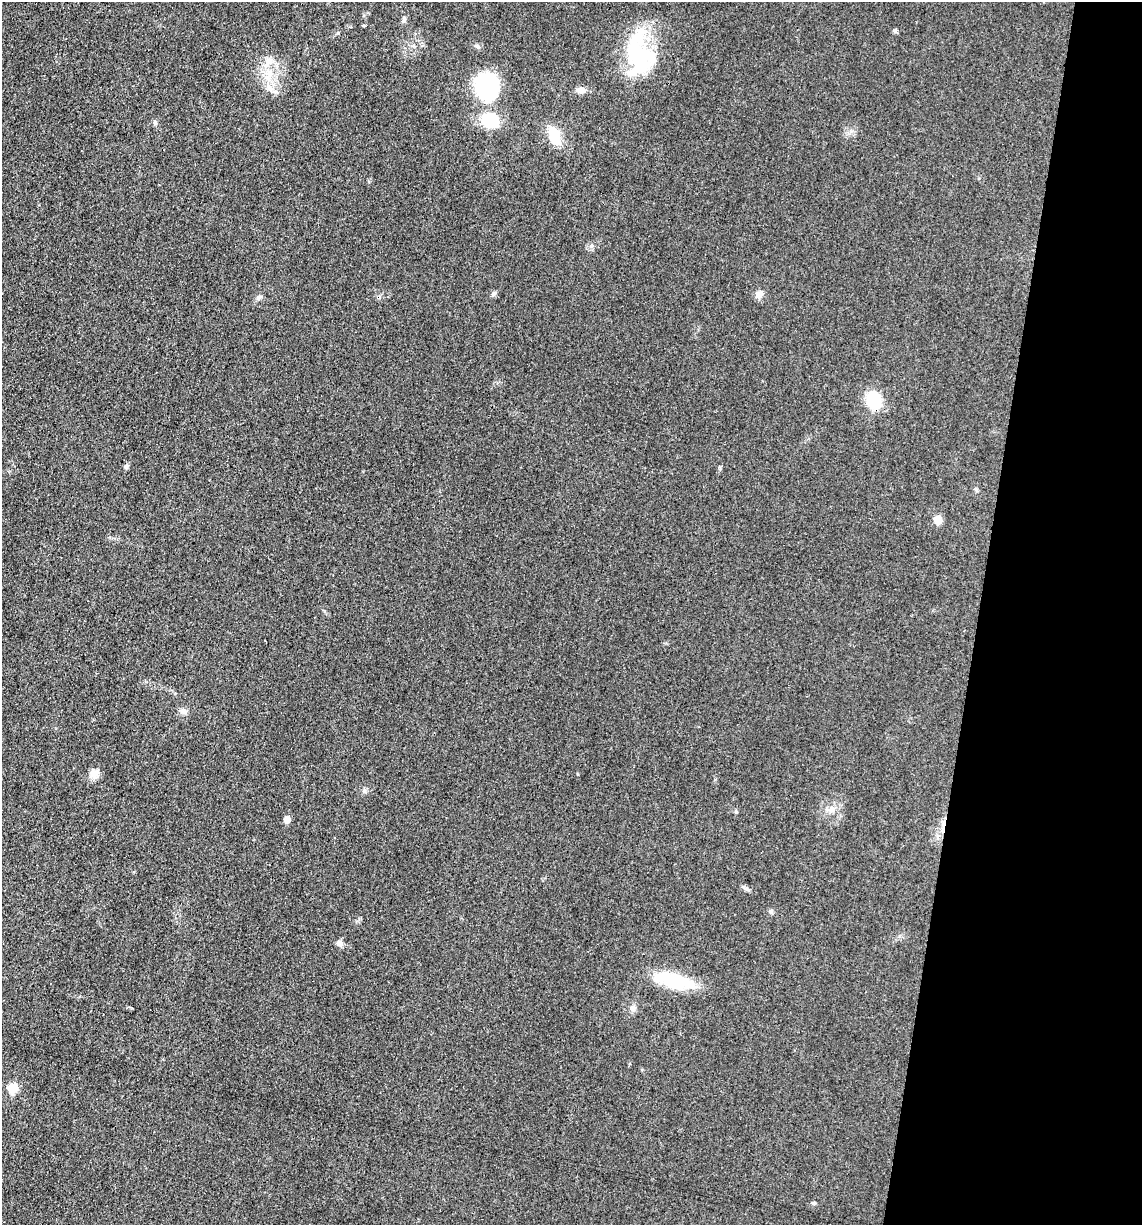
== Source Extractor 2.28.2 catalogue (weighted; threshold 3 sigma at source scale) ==
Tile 8 of 4 x 4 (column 4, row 2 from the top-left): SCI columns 3666-4805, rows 2454-3676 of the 4933 x 4909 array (HDU 1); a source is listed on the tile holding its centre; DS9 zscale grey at full resolution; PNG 1144 x 1227 px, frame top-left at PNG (2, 2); no overlay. Shown black and unused: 14% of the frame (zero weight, under 3 of 4 exposures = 1% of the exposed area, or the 3 px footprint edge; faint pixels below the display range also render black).
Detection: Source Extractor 2.28.2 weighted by HDU 2 'WHT'; one run over the whole footprint, this tile lists its part. Background 0.0386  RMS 0.0057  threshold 0.0259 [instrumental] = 3 sigma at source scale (4.5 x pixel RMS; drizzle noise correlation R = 1.50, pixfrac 1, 0.05/0.05 arcsec/px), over >= 5 px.
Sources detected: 29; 2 inside a brighter object's white glare — not listed; the other 27 listed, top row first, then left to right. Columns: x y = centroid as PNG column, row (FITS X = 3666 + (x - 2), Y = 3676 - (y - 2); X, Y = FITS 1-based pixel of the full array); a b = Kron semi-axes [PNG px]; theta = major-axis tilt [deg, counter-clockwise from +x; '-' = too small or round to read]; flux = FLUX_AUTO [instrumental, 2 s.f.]
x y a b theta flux
404 19 8 5 80 1.3
477 46 6 5 - 1.1
637 55 43 40 -66 50
269 73 11 10 - 6.2
487 87 28 25 -82 49
270 88 10 6 -53 2.9
581 90 10 8 3 3.2
490 121 15 12 -21 25
155 123 6 6 - 1.1
555 136 16 9 -73 17
494 293 8 5 62 1.2
760 294 9 8 - 3.7
259 298 7 6 - 1.8
874 400 16 13 -61 21
126 466 7 5 62 1.4
938 520 5 5 - 12
183 711 10 6 -1 2.1
94 773 13 10 -6 3.8
831 809 9 8 - 3.1
736 811 5 4 - 0.83
287 820 6 5 - 5
770 911 6 6 - 1.1
340 943 8 7 - 2.2
674 980 50 15 -11 29
633 1008 8 8 - 2.3
13 1088 6 6 - 22
814 1203 5 4 - 1
Unlisted compact peaks at least as high as the median listed source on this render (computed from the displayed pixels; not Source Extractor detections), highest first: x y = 895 31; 747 889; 364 791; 591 246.